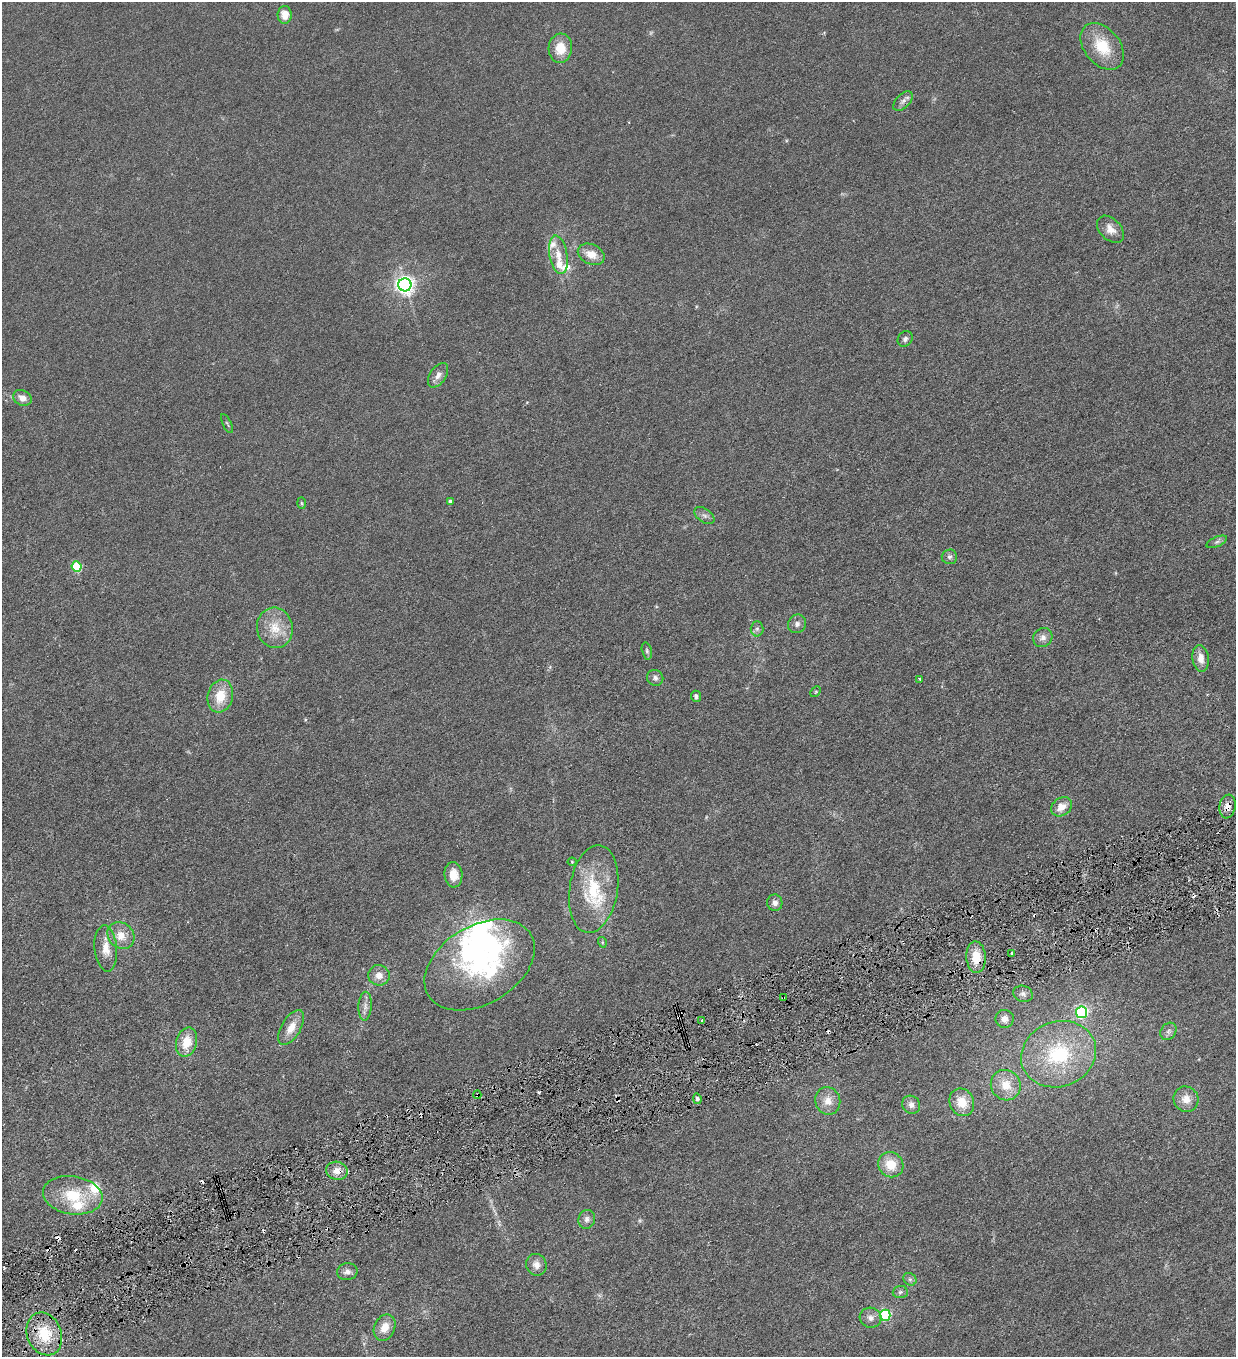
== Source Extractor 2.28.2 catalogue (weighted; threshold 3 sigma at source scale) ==
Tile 7 of 4 x 4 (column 3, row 2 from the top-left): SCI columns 2751-3984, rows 2711-4065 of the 5372 x 5421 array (HDU 1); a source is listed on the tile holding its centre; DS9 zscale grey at full resolution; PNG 1238 x 1359 px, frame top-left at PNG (2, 2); each listed source drawn as its Kron ellipse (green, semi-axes under 4 px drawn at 4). Shown black and unused: <1% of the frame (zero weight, under 3 of 6 exposures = <1% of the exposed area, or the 3 px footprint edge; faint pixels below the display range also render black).
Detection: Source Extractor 2.28.2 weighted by HDU 2 'WHT'; one run over the whole footprint, this tile lists its part. Background 0.0136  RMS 0.0032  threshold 0.0131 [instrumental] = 3 sigma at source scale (4.09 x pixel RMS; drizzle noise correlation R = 1.36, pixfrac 0.8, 0.05/0.05 arcsec/px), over >= 5 px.
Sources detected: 92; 1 too faint to see at this stretch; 3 inside a brighter object's white glare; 12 cosmic-ray / hot-pixel residue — neither listed nor drawn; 5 inside a brighter listed object's ellipse — not listed separately; the other 71 listed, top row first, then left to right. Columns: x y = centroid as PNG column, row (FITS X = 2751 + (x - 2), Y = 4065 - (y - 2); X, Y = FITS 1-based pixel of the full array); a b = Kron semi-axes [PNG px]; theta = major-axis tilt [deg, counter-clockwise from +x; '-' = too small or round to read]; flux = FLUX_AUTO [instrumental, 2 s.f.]
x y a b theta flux
285 15 9 7 -88 3.3
1102 46 26 18 -51 9.5
560 48 15 11 85 5.1
903 101 12 7 49 1.2
1110 229 16 10 -45 2.6
591 254 14 10 -24 3.6
558 255 19 9 -79 3.4
405 285 6 6 - 130
905 339 8 7 - 0.85
438 375 14 8 56 1.7
22 398 10 7 -24 2.1
227 424 10 3 -64 0.41
450 501 4 3 - 0.66
301 503 6 4 -88 0.36
704 516 11 7 -34 1.1
1217 542 11 5 23 0.84
949 557 7 7 - 0.84
76 566 5 5 - 17
797 624 9 8 - 1.2
275 628 20 18 -79 6.2
757 629 7 6 - 0.77
1043 637 10 9 - 1.6
647 651 9 5 -77 0.56
1201 658 13 8 -82 2.4
655 678 8 8 - 0.97
920 679 3 3 - 0.47
816 692 6 4 45 0.36
220 696 17 12 74 6.3
696 696 6 5 - 0.73
1227 806 12 8 79 2.3
1062 807 11 9 35 2.8
572 862 4 4 - 0.27
453 875 13 9 -85 3.4
594 889 44 24 81 17
775 903 8 7 - 1.5
121 935 14 12 -43 3.9
602 942 5 3 - 0.3
106 949 23 11 -85 4
1012 953 3 3 - 0.32
976 957 16 9 -87 5.8
480 965 60 39 31 39
379 975 10 10 - 2.4
1023 994 10 8 -19 1.2
783 998 4 3 - 0.57
365 1006 14 6 87 1.5
1082 1012 5 5 - 44
1005 1019 9 9 - 1.9
702 1020 4 4 - 0.51
291 1028 19 9 59 3.9
1168 1031 9 7 53 0.93
187 1042 15 10 75 5.4
1059 1054 38 32 20 23
1006 1085 15 14 - 4.8
477 1095 4 3 - 0.52
697 1099 5 4 - 0.74
1186 1099 13 12 - 3.3
828 1101 14 12 -71 3.4
962 1102 14 12 -68 5.1
911 1105 9 8 - 1.6
891 1165 13 12 - 5.6
337 1171 11 9 -12 2.5
73 1195 30 19 -9 12
587 1219 9 8 - 1.3
536 1265 11 10 - 2.1
347 1272 10 8 9 1.4
910 1279 7 6 - 0.66
900 1292 7 6 - 0.67
885 1315 5 5 - 28
870 1318 11 10 - 1.7
385 1328 14 10 65 3.4
44 1334 22 17 -68 10
Overlapping masked pixels (flux is a lower limit): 5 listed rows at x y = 1227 806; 976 957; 783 998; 477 1095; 337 1171